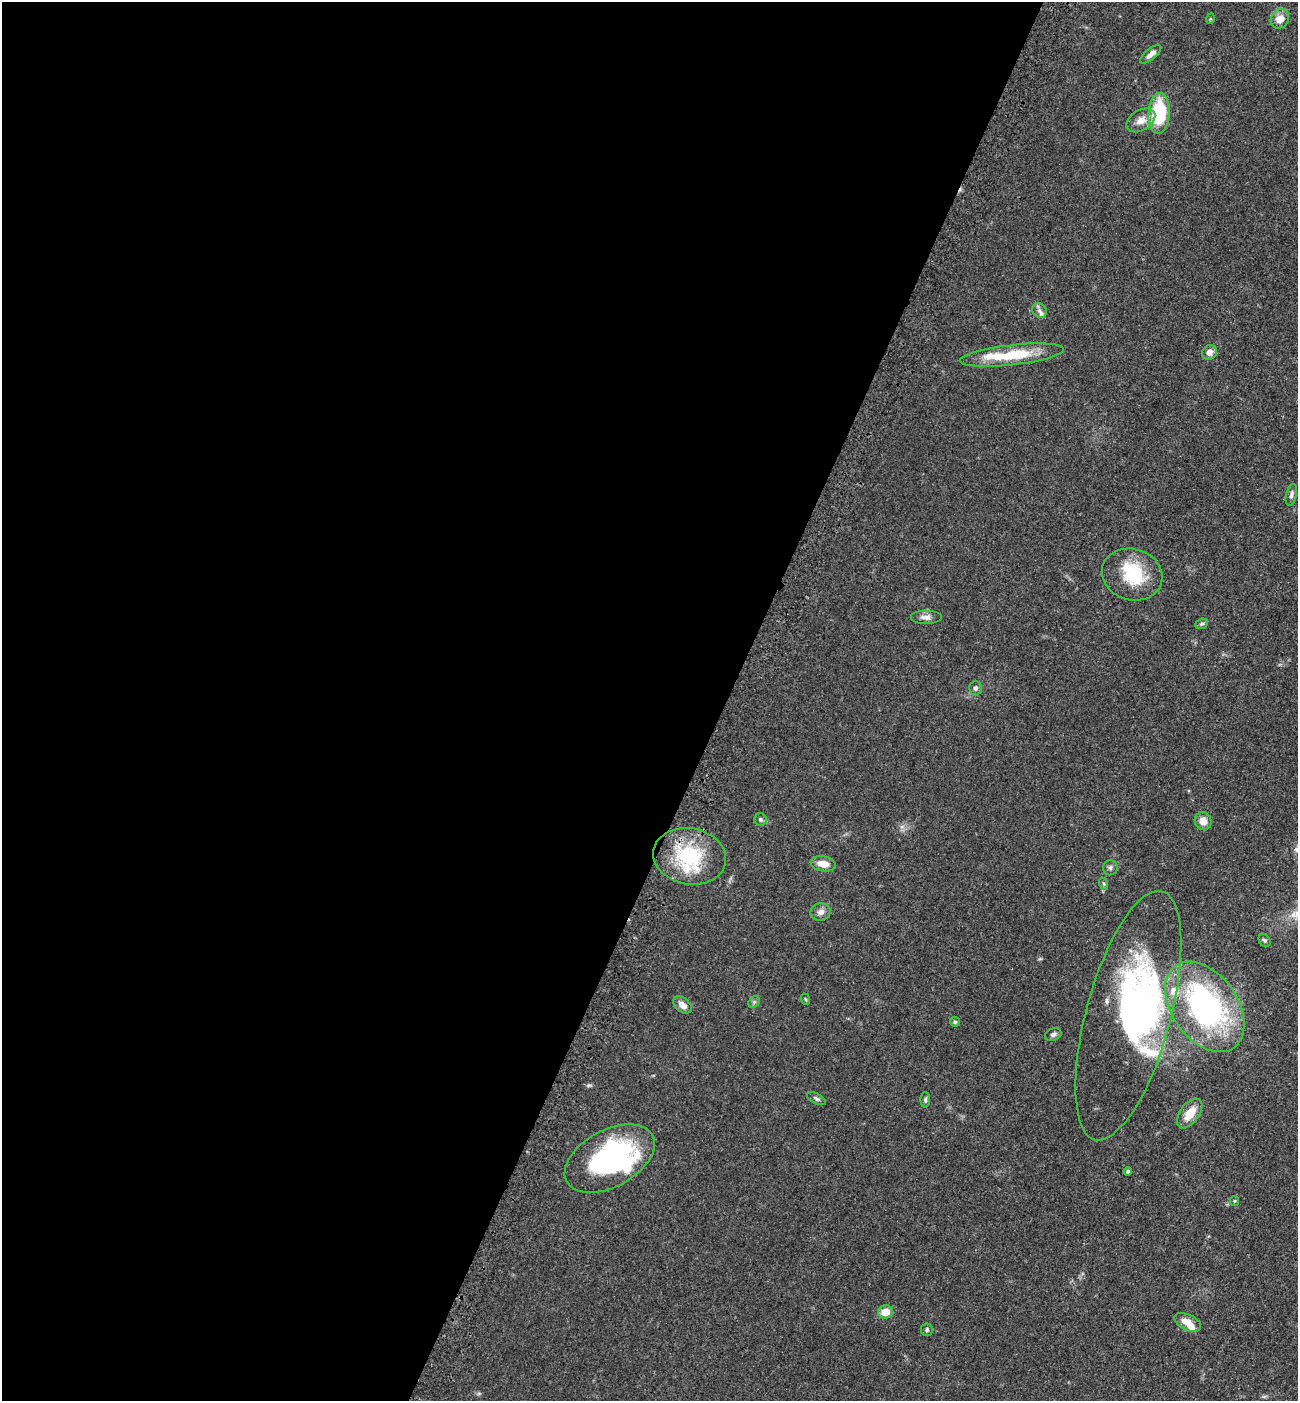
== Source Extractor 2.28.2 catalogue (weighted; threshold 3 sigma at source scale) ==
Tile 5 of 4 x 4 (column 1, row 2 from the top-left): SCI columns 230-1525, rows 2882-4280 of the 5774 x 5764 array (HDU 1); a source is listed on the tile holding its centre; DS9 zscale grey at full resolution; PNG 1300 x 1403 px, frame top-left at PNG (2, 2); each listed source drawn as its Kron ellipse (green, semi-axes under 4 px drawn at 4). Shown black and unused: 56% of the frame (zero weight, under 3 of 4 exposures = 6% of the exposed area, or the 3 px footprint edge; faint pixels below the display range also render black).
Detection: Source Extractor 2.28.2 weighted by HDU 2 'WHT'; one run over the whole footprint, this tile lists its part. Background 0.0449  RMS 0.0053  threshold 0.0239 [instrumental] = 3 sigma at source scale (4.5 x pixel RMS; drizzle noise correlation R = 1.50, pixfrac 1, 0.05/0.05 arcsec/px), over >= 5 px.
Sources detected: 47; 2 inside a brighter object's white glare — neither listed nor drawn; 8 inside a brighter listed object's ellipse — not listed separately; the other 37 listed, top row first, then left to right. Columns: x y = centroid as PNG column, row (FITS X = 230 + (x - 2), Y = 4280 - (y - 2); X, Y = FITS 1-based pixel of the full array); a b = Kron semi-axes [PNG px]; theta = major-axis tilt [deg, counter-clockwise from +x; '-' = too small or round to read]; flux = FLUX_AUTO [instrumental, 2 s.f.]
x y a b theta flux
1210 19 5 3 - 0.49
1280 19 10 8 51 6
1151 54 13 5 39 2.8
1159 113 20 10 87 35
1141 120 16 10 32 5.3
1039 311 8 6 -50 1.7
1210 352 8 7 - 2.6
1012 355 52 10 7 24
1291 495 11 5 77 1.5
1132 574 30 25 -16 26
926 617 16 7 0 2.8
1202 624 6 5 - 0.92
975 688 7 6 - 1.4
760 819 6 6 - 1.1
1203 821 9 8 - 4.7
690 856 37 28 -10 37
823 864 13 7 -10 5.7
1110 868 7 7 - 1.4
1104 884 6 4 -72 0.78
821 912 10 8 12 2.8
1265 940 7 5 -51 0.97
805 999 6 3 -70 0.54
754 1002 6 5 - 1.1
682 1005 11 7 -39 3.5
1205 1007 50 33 -54 130
1128 1016 129 42 75 150
955 1022 5 4 - 1
1053 1034 8 6 23 1.4
816 1099 10 5 -28 1.2
925 1100 7 5 89 1
1190 1113 17 9 53 8.7
610 1158 49 28 28 84
1128 1171 4 4 - 1.1
1234 1201 5 4 - 0.58
885 1312 7 6 - 7.2
1188 1322 14 7 -26 6.2
927 1330 6 5 - 1.1